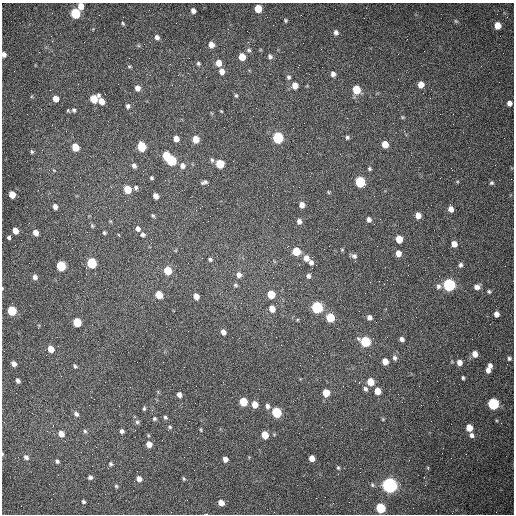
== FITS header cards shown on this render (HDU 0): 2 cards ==
NAXIS1  =                  512 /fastest changing axis
NAXIS2  =                  512 /next to fastest changing axis

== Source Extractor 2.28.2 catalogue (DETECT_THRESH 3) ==
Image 512 x 512 px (HDU 0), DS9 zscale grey, 1 PNG px = 1 image px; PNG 516 x 516 px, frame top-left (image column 1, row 512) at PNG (2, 3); no overlay
Background 1470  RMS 22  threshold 65.6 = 3 sigma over >= 5 px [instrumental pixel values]
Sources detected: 171; all 171 listed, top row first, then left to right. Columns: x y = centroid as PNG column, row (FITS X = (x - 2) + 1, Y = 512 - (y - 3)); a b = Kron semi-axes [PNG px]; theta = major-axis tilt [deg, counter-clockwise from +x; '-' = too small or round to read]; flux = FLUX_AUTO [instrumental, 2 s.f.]
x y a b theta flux
81 6 6 5 - 14000
258 9 5 5 - 31000
193 11 5 4 - 6200
75 13 6 5 - 91000
285 20 4 3 - 2000
456 21 5 4 - 1700
123 23 5 4 - 1900
497 25 6 5 - 18000
336 32 6 6 - 4900
51 36 3 2 - 1400
157 37 6 5 - 4900
211 45 6 5 - 12000
249 50 6 5 - 2500
4 54 5 4 - 5900
270 56 6 5 - 3800
242 57 6 5 - 22000
198 63 5 4 - 2400
218 63 6 5 - 14000
129 66 5 3 - 1600
222 71 6 5 - 9700
333 74 6 5 - 5800
289 77 6 5 - 3000
421 84 6 6 - 13000
295 86 6 6 - 13000
137 88 6 5 - 8700
356 90 6 5 - 40000
105 94 2 2 - 670
236 95 5 4 - 1800
56 99 5 5 - 13000
94 99 7 5 42 35000
101 101 6 5 - 14000
509 103 5 4 - 6300
128 106 5 4 - 3300
68 110 4 4 - 1600
74 110 6 5 - 2400
221 111 4 3 - 1200
402 117 5 4 - 1700
293 128 2 2 - 820
404 131 3 3 - 1000
347 137 5 5 - 2600
278 138 6 5 - 150000
176 139 5 5 - 10000
196 139 5 5 - 23000
385 144 5 5 - 20000
75 147 6 5 - 32000
142 147 6 5 - 65000
32 152 5 4 - 2000
166 155 6 5 - 43000
171 160 6 5 - 110000
212 160 6 4 -80 2900
220 164 6 5 - 49000
134 166 5 5 - 4200
182 166 7 6 - 6500
369 169 4 4 - 2100
151 178 3 3 - 2200
204 182 7 4 14 3300
360 182 6 6 - 110000
491 183 5 5 - 2300
299 187 2 2 - 900
136 188 6 5 - 2900
127 189 6 5 - 32000
328 192 4 4 - 1500
12 194 5 5 - 21000
155 196 5 4 - 8900
302 205 5 5 - 8700
55 207 5 4 - 6100
451 209 5 5 - 9100
418 215 5 5 - 11000
153 216 6 4 -61 2000
369 219 6 5 - 5100
299 221 6 5 - 5600
92 226 6 4 -70 2000
138 229 6 5 - 5600
15 231 5 4 - 16000
36 233 5 4 - 10000
104 233 5 4 - 1900
143 235 6 5 - 3300
9 237 4 4 - 2800
399 239 6 5 - 25000
454 244 5 5 - 11000
342 250 5 4 - 1500
296 251 6 5 - 42000
398 253 5 5 - 11000
354 256 8 6 -33 4500
306 258 6 5 - 11000
210 259 5 4 - 2400
311 262 6 5 - 5100
91 263 6 5 - 98000
461 265 6 5 - 3500
61 266 6 5 - 86000
312 268 2 2 - 890
168 270 6 5 - 37000
239 275 7 6 - 5900
308 276 6 6 - 4500
35 277 5 5 - 5500
273 278 2 2 - 690
379 281 3 2 - 1100
235 285 6 5 - 2300
449 285 6 6 - 280000
438 286 8 6 90 4600
477 287 7 6 - 6800
489 292 5 4 - 2100
271 294 6 5 - 40000
159 295 6 5 - 32000
196 296 5 5 - 11000
317 307 6 5 - 200000
272 309 7 6 - 16000
12 311 6 5 - 65000
496 314 5 4 - 7900
330 317 6 5 - 50000
369 317 5 5 - 5800
77 322 6 5 - 55000
223 332 5 4 - 7200
402 339 5 4 - 4400
365 342 6 6 - 110000
51 349 5 5 - 17000
475 354 6 5 - 11000
394 358 7 6 - 3900
509 358 4 4 - 2600
385 361 5 5 - 15000
459 362 6 5 - 8100
14 364 5 4 - 7600
75 366 4 4 - 2100
490 366 5 4 - 4700
488 370 5 4 - 7600
463 378 4 3 - 2400
18 381 4 3 - 3700
370 382 6 5 - 26000
365 389 7 5 -57 3700
377 391 6 5 - 16000
326 393 6 5 - 22000
179 395 5 4 - 6000
94 399 2 2 - 550
243 402 6 5 - 49000
255 404 6 5 - 16000
493 404 6 6 - 170000
267 406 6 5 - 4600
144 408 4 3 - 2100
277 412 6 5 - 99000
76 414 6 5 - 4400
165 417 5 4 - 2700
154 419 5 4 - 2200
383 419 4 4 - 1500
137 422 6 6 - 3100
170 427 6 4 -24 2000
469 428 5 5 - 20000
201 430 5 3 - 1500
85 431 6 4 -48 2500
122 431 5 4 - 3900
61 434 7 6 - 11000
265 435 6 5 - 28000
471 435 6 5 - 4500
149 444 5 5 - 13000
2 454 4 3 - 1300
26 457 7 6 - 4800
312 458 5 5 - 13000
225 459 5 4 - 8100
57 461 5 5 - 2800
110 464 5 5 - 2700
338 468 5 4 - 1900
428 468 5 3 - 1200
90 477 5 5 - 4200
139 479 6 6 - 8200
184 479 6 4 -71 1900
372 485 6 5 - 2200
389 485 6 6 - 710000
116 486 5 4 - 2000
316 498 2 2 - 3700
83 502 4 4 - 2400
221 503 5 5 - 13000
380 508 6 5 - 90000
At the frame edge (FLAGS 8, measured only in part): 3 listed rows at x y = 81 6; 4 54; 2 454